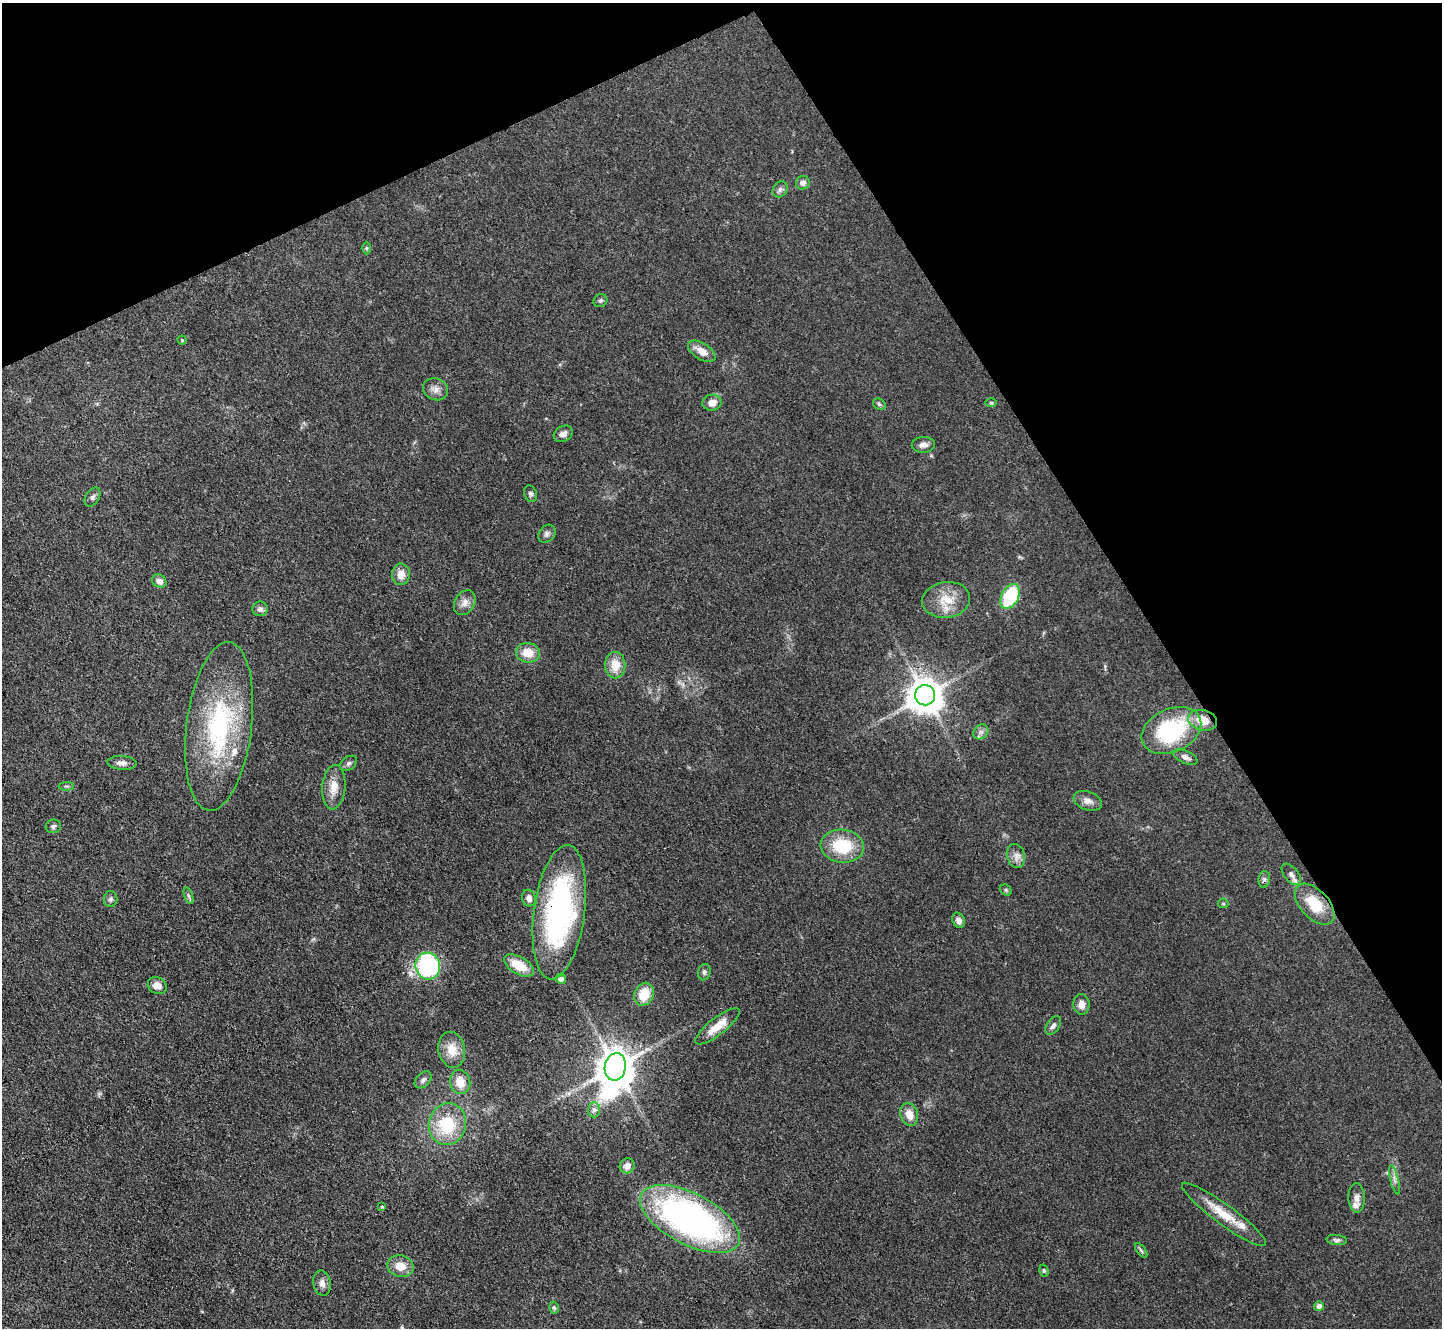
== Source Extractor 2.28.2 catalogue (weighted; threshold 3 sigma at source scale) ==
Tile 3 of 4 x 4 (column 3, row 1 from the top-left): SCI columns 2883-4322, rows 4136-5461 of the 5764 x 5754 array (HDU 1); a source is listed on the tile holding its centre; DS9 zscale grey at full resolution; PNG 1444 x 1330 px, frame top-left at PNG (2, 3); each listed source drawn as its Kron ellipse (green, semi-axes under 4 px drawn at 4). Shown black and unused: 27% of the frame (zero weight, under 3 of 4 exposures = <1% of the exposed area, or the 3 px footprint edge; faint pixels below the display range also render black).
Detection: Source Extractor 2.28.2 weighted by HDU 2 'WHT'; one run over the whole footprint, this tile lists its part. Background 0.0479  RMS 0.0057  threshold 0.0258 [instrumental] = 3 sigma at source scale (4.5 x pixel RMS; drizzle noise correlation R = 1.50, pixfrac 1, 0.05/0.05 arcsec/px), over >= 5 px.
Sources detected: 79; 3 inside a brighter listed object's ellipse — not listed separately; the other 76 listed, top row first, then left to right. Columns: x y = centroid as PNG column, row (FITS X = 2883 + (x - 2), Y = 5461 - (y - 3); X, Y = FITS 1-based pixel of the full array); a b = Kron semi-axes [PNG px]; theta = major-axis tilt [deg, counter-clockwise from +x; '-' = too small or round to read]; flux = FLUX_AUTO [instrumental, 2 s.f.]
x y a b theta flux
803 183 7 6 - 2.7
780 189 8 7 - 1.9
366 248 6 4 90 0.72
600 301 7 6 - 1.3
182 340 4 4 - 0.81
702 351 15 8 -32 6.4
435 389 13 10 -23 3.8
712 403 9 8 - 4.3
991 403 6 4 -1 0.7
879 404 7 5 -30 1
563 434 10 7 28 3
923 445 11 8 3 3.1
530 494 8 6 -70 1.4
92 497 10 6 59 1.7
547 534 10 7 51 1.9
401 574 10 9 - 5.4
159 581 7 6 - 3.2
1010 596 13 8 62 35
946 600 24 18 8 13
465 603 13 10 58 4
260 609 7 7 - 2.1
528 653 12 10 -7 8.5
615 665 13 10 -89 9.3
925 695 10 10 - 1300
1203 720 15 10 -15 10
219 726 85 32 83 82
1171 730 31 21 25 54
981 732 8 6 43 2.1
1185 757 13 6 -24 2.5
122 763 14 7 -3 2.9
348 763 9 6 38 1.6
66 786 8 4 -1 1.1
334 787 22 11 85 7.8
1088 801 15 9 -21 3.8
53 826 7 7 - 1.4
842 846 22 16 -7 24
1016 856 12 9 -76 3.6
1291 874 12 7 -51 2.7
1264 879 8 5 83 1.5
1006 890 6 5 - 0.9
188 895 8 4 -71 1.1
529 898 8 7 - 3.4
110 899 8 7 - 1.6
1223 903 5 4 - 0.77
1315 904 25 14 -47 17
559 912 68 25 82 130
958 920 8 6 -64 2.8
519 965 16 8 -30 12
428 966 13 12 - 74
704 972 8 6 73 1.5
561 979 5 5 - 2.5
157 986 10 8 -31 4.4
644 994 12 9 68 12
1081 1004 10 8 -89 3.8
717 1026 27 8 38 9.7
1053 1026 10 6 56 2.1
452 1050 18 13 -80 9.4
615 1067 14 10 80 1500
423 1080 10 6 46 1.9
460 1082 12 10 -77 8.5
594 1110 7 6 - 2
909 1114 12 8 -71 6.7
447 1124 21 18 76 28
627 1166 8 7 - 3.7
1394 1180 15 3 -76 1.8
1357 1198 15 8 -88 3.3
382 1207 4 3 - 0.72
1224 1214 51 10 -36 16
690 1219 55 25 -27 220
1337 1240 10 5 -5 1.4
1141 1250 8 4 -54 1.1
400 1266 13 10 -14 7.7
1044 1271 6 4 -73 0.81
322 1283 13 8 -80 3.1
1319 1306 5 4 - 2.7
554 1308 6 4 -73 0.93
Overlapping masked pixels (flux is a lower limit): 2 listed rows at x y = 1203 720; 559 912